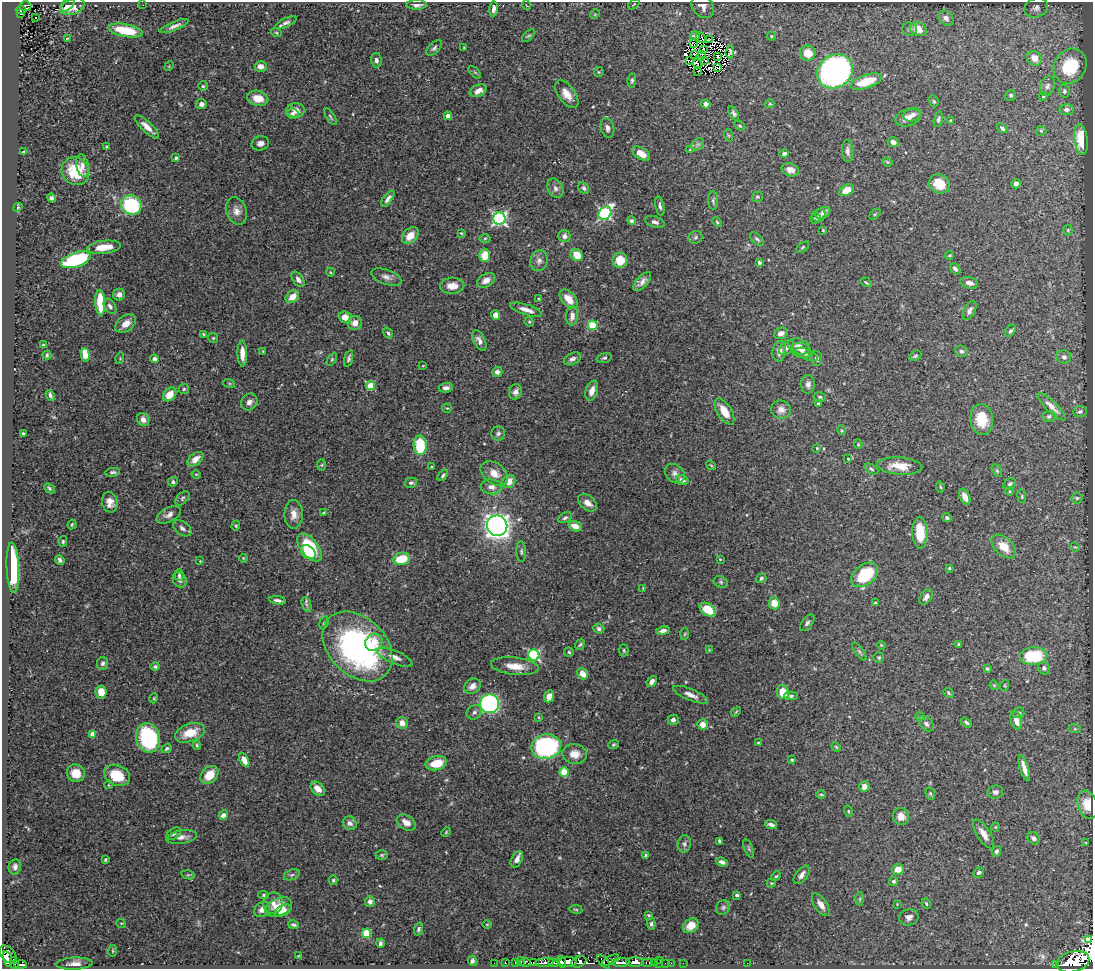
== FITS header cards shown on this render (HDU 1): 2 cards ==
NAXIS1  =                 1091
NAXIS2  =                  967

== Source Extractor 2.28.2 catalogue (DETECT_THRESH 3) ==
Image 1091 x 967 px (HDU 1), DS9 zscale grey, 1 PNG px = 1 image px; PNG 1095 x 971 px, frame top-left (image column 1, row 967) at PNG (2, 2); each listed source drawn as its Kron ellipse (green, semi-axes under 4 px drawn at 4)
Background 0.581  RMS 0.023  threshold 0.0703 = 3 sigma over >= 5 px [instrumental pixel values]
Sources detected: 447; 9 with non-positive FLUX_AUTO (blend fragments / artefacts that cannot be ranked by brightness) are neither listed nor drawn; the other 438 listed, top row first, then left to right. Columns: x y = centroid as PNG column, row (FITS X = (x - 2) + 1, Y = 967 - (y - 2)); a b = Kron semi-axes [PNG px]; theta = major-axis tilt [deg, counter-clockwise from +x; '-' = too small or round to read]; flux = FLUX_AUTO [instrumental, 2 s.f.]
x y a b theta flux
634 4 6 3 37 1.7
143 5 2 2 - 3
417 5 10 5 0 7.1
526 5 5 3 - 1.2
25 6 6 4 -1 28
67 6 8 4 37 6.4
72 6 13 8 23 13
703 6 13 10 -47 12
1036 8 12 9 19 8.7
493 9 7 4 85 6.8
21 10 5 4 - 55
20 14 4 3 - 14
595 14 5 4 - 1.8
35 17 2 2 - 1.9
946 18 8 6 -48 7.7
286 23 11 4 24 5.3
174 26 15 4 22 7.6
910 29 7 6 - 4.1
918 29 9 6 -26 21
126 30 17 6 -10 55
276 33 6 3 -21 1.9
528 36 8 4 43 2.6
695 36 4 3 - 2.7
771 36 4 4 - 1.5
701 37 6 4 -47 1.6
67 38 2 2 - 1
710 39 3 2 - 1.6
694 44 3 2 - 3.7
434 48 10 5 46 3.9
464 48 3 3 - 1.6
703 49 4 2 - 1.3
730 52 6 3 84 3.2
808 53 8 7 - 20
694 55 3 2 - 1.5
701 56 5 2 - 0.64
718 57 3 2 - 2
1034 58 8 6 -42 20
376 60 7 5 -78 4.5
689 60 3 2 - 2.3
705 60 4 2 - 0.43
697 64 5 3 - 0.19
169 66 5 4 - 1.5
261 66 6 5 - 11
1070 66 18 15 57 81
718 68 3 2 - 1.6
698 71 3 2 - 0.61
835 71 19 16 38 660
475 72 8 3 -45 1.9
599 72 5 5 - 2
632 80 7 4 82 2.9
866 81 16 6 18 45
203 86 5 5 - 2.3
1047 86 10 7 66 6.1
478 91 9 6 23 12
1064 91 6 5 - 3
567 94 16 8 -54 17
1011 95 6 5 - 2.9
1043 96 4 3 - 2
258 98 11 7 -13 23
934 101 6 4 -69 2
201 104 5 5 - 5.6
706 104 4 4 - 6.1
770 104 4 4 - 1.5
296 110 9 7 5 12
1067 110 7 5 2 5.3
734 113 8 4 -59 4.2
292 114 6 5 - 4.4
912 115 9 6 17 7.4
448 116 4 4 - 8.8
330 117 9 3 -57 2.5
908 118 13 8 19 12
938 119 8 4 77 3.3
951 121 4 3 - 2.7
740 126 6 3 -30 2
147 127 16 5 -44 13
607 128 10 6 -74 6.3
1002 128 6 3 -41 4.5
1041 131 5 5 - 2
728 135 6 4 -71 2
1081 140 15 6 -83 27
893 142 5 5 - 7.9
260 143 9 7 15 6.9
698 144 7 5 42 4.3
107 147 4 3 - 2.5
690 150 4 3 - 1.3
847 151 11 5 -86 6.6
24 152 4 2 - 2.1
641 153 10 5 -32 14
784 154 5 4 - 4.4
176 158 3 3 - 2.7
887 162 5 4 - 2.1
82 166 11 6 -79 7.9
790 170 9 6 -22 10
76 171 14 13 - 55
939 184 11 9 -27 33
1016 184 5 4 - 6.8
555 188 10 7 -63 7.2
584 188 6 5 - 3.4
847 190 8 5 29 23
757 197 5 5 - 2.1
52 198 4 4 - 4.2
388 199 9 4 53 6.2
713 201 9 5 -86 3.7
131 205 10 9 - 130
660 206 10 4 -79 4.2
18 207 5 3 - 1.4
236 211 14 10 -70 12
605 213 7 6 - 290
823 213 8 5 30 6.5
875 214 6 4 44 2.1
819 216 6 6 - 4.2
499 219 6 6 - 350
816 219 5 4 - 2.6
631 221 5 4 - 3.7
655 222 10 5 -18 5.8
717 222 5 4 - 2
823 230 3 2 - 1.5
1068 230 5 5 - 1.9
461 233 4 4 - 1.4
410 236 9 7 44 22
564 236 6 6 - 8.8
695 237 7 6 - 3.7
485 238 5 3 - 1.9
757 239 8 5 -44 3.8
104 247 17 6 7 27
803 247 7 3 37 2.2
485 255 7 5 89 30
577 255 6 5 - 30
949 255 4 3 - 1.6
76 260 15 7 19 150
620 260 7 7 - 30
539 261 10 8 71 8.7
759 263 4 3 - 3
955 269 6 4 -48 4.8
330 272 4 3 - 1.2
386 277 15 7 -20 8.7
298 279 9 5 -56 6.2
486 280 10 6 31 13
642 282 12 5 47 8.2
866 282 6 3 -31 1.8
969 283 9 5 -15 8.6
452 286 12 8 3 16
119 295 6 6 - 7.4
292 297 7 5 39 20
539 299 4 4 - 2.5
569 299 11 6 -48 23
100 303 13 5 -87 46
110 306 8 5 -57 5.3
526 310 16 5 -18 12
970 311 10 5 62 6.1
495 315 4 4 - 11
572 316 10 6 84 9.4
345 317 7 5 -18 16
529 322 5 4 - 1.8
355 323 7 7 - 12
126 324 11 7 35 15
593 325 5 4 - 89
1010 331 7 4 54 3.5
388 333 6 4 -58 2.7
781 333 7 5 20 9.9
203 334 4 2 - 1.7
213 338 5 4 - 1.8
479 340 11 6 -62 7.9
43 345 3 2 - 1.3
799 346 11 7 -19 11
787 348 9 6 45 5.9
801 350 10 7 -16 6.7
263 351 3 3 - 1.6
779 351 10 6 82 12
961 351 6 5 - 4.6
242 354 13 5 -89 14
47 355 4 4 - 1.9
85 355 7 4 -83 36
807 355 12 5 -25 4.4
915 356 6 4 28 3.2
1064 357 7 6 - 4.6
120 358 6 4 75 2
349 358 9 4 75 3.5
604 358 8 4 15 3
816 358 7 5 -88 4.8
155 359 5 4 - 6.5
332 359 7 4 60 2.4
572 359 9 5 27 5.1
423 366 3 2 - 1.1
497 372 5 5 - 6.1
229 383 6 4 -19 1.8
808 384 9 7 87 6.9
371 386 4 4 - 49
446 388 7 5 8 6.6
184 389 5 5 - 2.4
592 391 10 6 72 12
516 392 8 6 71 6.1
170 394 8 5 47 24
50 395 6 3 -66 3.7
820 397 6 4 -14 2.4
249 402 9 7 50 7.4
818 404 3 3 - 2.4
1052 407 19 5 -44 13
447 408 5 4 - 1.5
781 410 10 9 - 9.9
724 411 14 7 -57 26
1080 411 7 5 4 4.1
1049 416 6 5 - 3.7
982 419 15 11 -84 45
143 420 7 6 - 11
841 430 5 3 - 1.6
498 433 7 6 - 4.2
23 434 3 3 - 2.2
858 444 5 4 - 2
420 445 10 6 -87 77
817 448 3 2 - 1.3
195 459 9 5 39 15
848 459 3 2 - 1.1
322 465 6 4 88 2
711 465 5 3 - 1.5
900 466 22 8 -4 31
432 467 3 3 - 1.7
871 469 7 4 -28 3
997 470 7 4 -63 2.4
112 472 7 4 8 3.7
494 473 15 10 -36 18
196 474 4 3 - 1.3
675 474 11 8 -42 8.1
443 475 7 4 51 3.2
682 480 6 5 - 7
509 481 7 6 - 17
173 482 5 4 - 3.5
411 483 6 5 - 3.5
1010 484 7 5 37 2.9
491 487 11 7 -5 10
940 487 5 4 - 2
50 488 6 4 -41 2.4
1009 491 4 3 - 1.4
1022 496 7 3 -82 1.8
965 497 8 5 -67 13
182 498 9 5 46 3.2
1077 498 5 5 - 2.8
110 502 10 8 -79 13
587 503 11 7 -41 13
324 513 4 3 - 5
294 514 14 9 -90 14
169 515 13 7 27 8.1
565 518 7 5 29 3.8
947 518 4 4 - 4.1
72 524 5 3 - 1.8
236 526 5 4 - 2.1
497 526 10 10 - 940
575 526 7 5 -18 15
182 528 10 6 -36 6.4
920 533 16 7 -88 46
63 541 5 4 - 1.9
309 547 16 8 -50 87
1004 547 15 8 -44 26
1075 547 5 3 - 1.3
521 551 10 5 -87 3.6
308 552 8 6 -41 44
243 558 4 3 - 1.4
401 559 8 6 10 44
720 559 3 2 - 0.88
60 560 5 3 - 4.1
200 561 2 2 - 0.87
13 568 25 6 -88 150
949 568 3 3 - 1.5
179 575 6 4 -73 2.6
865 575 15 10 39 74
761 578 5 4 - 3.5
180 580 8 6 -55 5.7
721 582 7 5 -23 2.6
643 588 4 4 - 1.3
926 597 8 5 56 6.4
278 600 8 4 -8 4.6
774 603 6 5 - 21
875 603 4 3 - 2.4
306 604 8 4 -71 3.8
708 610 9 6 -31 35
324 623 7 4 72 2.7
807 623 10 5 52 4.5
599 629 5 5 - 4
663 631 7 4 10 6.8
685 634 6 4 87 1.8
374 642 9 8 - 17
959 644 3 3 - 2.1
580 645 5 3 - 2.3
881 645 4 3 - 1.3
357 646 40 28 -45 430
624 650 6 4 -87 2.3
709 650 4 3 - 1.5
569 652 5 4 - 2.4
859 652 11 4 -55 3.2
534 655 5 5 - 190
1033 656 13 9 2 79
395 657 19 6 -23 13
879 657 5 5 - 2.6
103 663 6 5 - 3.9
155 666 5 4 - 3
515 666 24 8 -6 25
987 668 4 3 - 3.3
1044 668 6 5 - 4.2
583 674 6 5 - 17
652 681 6 4 48 7.4
994 685 5 3 - 1.4
1005 685 5 3 - 1.6
472 686 9 7 36 11
101 692 6 5 - 18
783 692 7 6 - 31
948 693 6 4 -44 2.3
690 695 19 5 -22 11
549 696 6 5 - 14
791 696 7 4 0 2.4
154 698 5 3 - 1.5
489 704 9 9 - 350
474 712 8 6 34 5
736 712 6 3 46 1.8
1019 713 6 5 - 3.3
538 717 4 2 - 1.2
920 717 4 3 - 1.2
673 720 5 5 - 5.3
1016 720 9 5 -73 12
966 722 6 4 -35 3.2
402 723 6 5 - 13
702 724 5 5 - 15
926 724 9 6 -46 4.6
1075 729 6 4 -18 2
190 733 15 9 20 33
93 734 4 4 - 28
148 738 15 12 -74 160
758 742 4 3 - 1.3
197 745 4 3 - 1.9
614 745 5 4 - 2.3
546 747 15 12 12 230
836 747 5 4 - 1.8
167 748 5 4 - 2.3
575 754 12 10 -6 16
244 760 7 4 -64 15
792 760 3 3 - 1.9
436 763 11 7 14 33
1024 768 13 4 -73 11
564 772 5 4 - 63
76 773 9 8 - 24
117 775 13 10 -23 43
209 775 10 7 46 28
109 785 4 2 - 1
864 787 5 5 - 9.5
318 789 8 5 -45 17
995 792 8 6 12 4.7
821 794 5 3 - 1.7
930 794 6 4 -70 2.3
1088 805 14 9 -73 29
848 811 6 4 -74 1.7
223 815 5 4 - 8
901 816 9 8 - 14
350 823 7 6 - 6.4
406 823 10 7 -33 13
771 825 6 3 -18 5.3
995 827 4 4 - 1.5
446 832 5 3 - 1.6
174 834 8 5 32 3.6
984 834 16 6 -57 15
182 837 15 6 9 8.6
1034 838 7 5 -42 6.8
719 841 4 3 - 2.8
1086 843 3 2 - 1.1
684 844 8 6 80 4.8
749 848 10 3 -67 2.3
996 851 5 4 - 3.7
382 855 6 5 - 2.6
646 855 4 3 - 3.4
517 859 9 5 63 9.5
105 860 3 3 - 2.4
722 862 6 4 -21 4.8
15 867 7 6 - 6.6
898 869 6 5 - 17
979 872 5 4 - 4.3
188 875 7 4 -14 2
292 875 8 5 20 3
802 875 11 6 52 8.3
776 876 5 3 - 1.8
333 880 5 4 - 2.4
894 881 4 4 - 3.3
771 883 4 3 - 1.7
263 895 5 4 - 2.2
737 895 3 3 - 3.8
860 899 6 4 88 2.3
370 901 5 5 - 7.7
273 903 11 9 71 9.7
897 904 4 4 - 1.3
926 904 5 3 - 1.9
821 905 13 6 -56 12
279 907 14 8 24 21
723 907 8 6 54 4
262 909 9 6 42 9
576 909 6 3 -9 1.8
283 911 9 5 26 11
649 915 4 3 - 1.6
909 917 10 8 12 8.4
121 923 5 3 - 1.3
487 924 4 3 - 1.3
651 924 6 4 -85 3.1
293 925 6 4 -13 3.5
691 926 8 6 39 14
418 929 7 4 71 2.8
366 933 4 4 - 74
1089 939 3 3 - 900
380 943 4 3 - 4.4
113 951 6 3 83 1.7
8 954 10 6 -47 490
298 956 3 2 - 1.2
7 959 8 4 -75 35
13 960 4 3 - 57
611 960 9 4 26 460
660 960 3 3 - 34
472 961 5 4 - 4.2
521 961 4 3 - 23
545 962 9 4 6 990
561 962 6 3 -76 560
568 962 9 5 3 2200
579 962 8 5 21 680
604 962 8 3 -46 240
621 962 9 3 1 930
635 962 9 4 -3 1100
647 962 6 3 0 51
1073 962 17 10 14 4600
494 963 2 2 - 4.9
505 963 3 3 - 19
515 963 3 3 - 32
525 963 5 3 - 130
534 963 4 3 - 140
553 963 5 3 - 480
654 963 3 2 - 27
658 963 3 2 - 11
665 963 2 2 - 8.9
671 963 2 2 - 9
683 963 2 2 - 9.8
747 963 2 2 - 28
14 964 4 3 - 140
74 964 18 6 3 11
20 965 6 4 -3 180
1056 965 3 3 - 79
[9 non-positive-flux detections neither listed nor drawn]